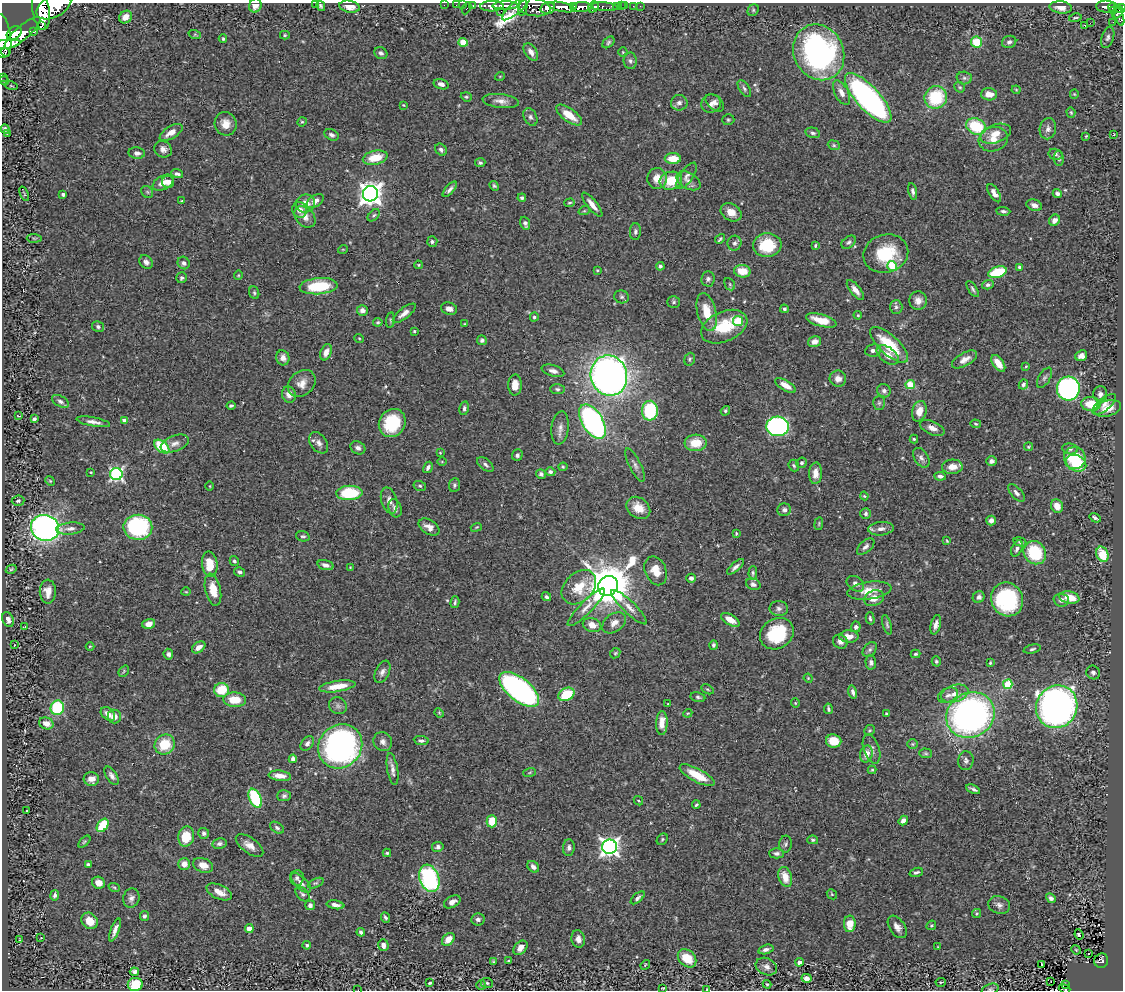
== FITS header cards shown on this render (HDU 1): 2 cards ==
NAXIS1  =                 1121
NAXIS2  =                  988

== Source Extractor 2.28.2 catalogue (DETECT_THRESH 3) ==
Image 1121 x 988 px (HDU 1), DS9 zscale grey, 1 PNG px = 1 image px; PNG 1125 x 992 px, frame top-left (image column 1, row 988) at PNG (2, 3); each listed source drawn as its Kron ellipse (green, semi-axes under 4 px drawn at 4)
Background 0.461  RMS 0.027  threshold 0.0824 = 3 sigma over >= 5 px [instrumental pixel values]
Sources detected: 485; all 485 listed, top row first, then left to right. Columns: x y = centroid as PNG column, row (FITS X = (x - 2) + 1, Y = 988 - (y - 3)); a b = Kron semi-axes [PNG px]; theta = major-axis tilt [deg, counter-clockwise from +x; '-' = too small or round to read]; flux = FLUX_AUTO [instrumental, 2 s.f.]
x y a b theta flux
315 4 2 2 - 2
444 5 2 2 - 5.1
456 5 2 2 - 2.9
462 5 2 2 - 5.7
473 5 3 2 - 11
54 6 19 10 28 2700
255 6 7 6 - 12
321 6 5 3 - 3.5
492 6 11 5 2 900
505 6 12 3 2 760
573 6 4 3 - 260
616 6 2 2 - 4.9
621 6 2 2 - 5.3
624 6 3 2 - 1.8
633 6 3 2 - 5.3
640 6 2 2 - 2.4
350 7 10 6 -11 16
534 7 16 9 -10 460
562 7 14 4 -11 1200
582 7 10 5 1 620
593 7 6 4 50 190
604 7 13 4 -4 98
1061 7 11 6 -6 15
1106 7 9 6 -4 83
1112 7 4 3 - 70
467 8 6 3 63 52
516 8 17 5 41 410
523 8 8 3 78 320
548 8 7 5 14 620
1121 8 5 4 - 210
41 10 19 8 -81 2300
753 10 6 5 - 3
1114 10 4 3 - 49
501 11 3 2 - 3
1118 12 7 3 49 190
1119 16 9 4 -69 110
126 17 7 6 - 17
1075 18 6 2 11 2.4
1113 22 2 2 - 7.2
1090 23 2 2 - 1800
42 25 3 2 - 1300
1085 25 3 3 - 41
34 31 3 3 - 48
14 33 8 6 39 830
22 33 23 7 41 1700
3 35 22 7 -81 1300
195 35 6 4 -19 2.4
285 35 5 4 - 2.2
1108 37 11 6 73 5.6
223 39 4 3 - 2.5
463 42 4 4 - 58
608 42 7 4 42 3.6
977 42 5 5 - 46
1009 42 7 6 - 5.4
4 44 17 4 7 580
531 52 10 6 -56 13
623 52 5 4 - 2
819 52 29 25 -62 450
4 53 6 4 28 160
381 53 7 5 -32 5.3
630 61 8 6 -83 5.8
500 76 5 3 - 1.5
2 77 2 2 - 4.9
964 78 7 6 - 4.5
4 81 5 3 - 1.8
441 84 8 5 -16 7.7
11 86 6 3 -13 1.7
960 87 6 5 - 2.5
744 89 10 5 -57 4.7
1016 90 4 4 - 1.8
841 93 13 6 -62 13
989 94 8 6 -3 19
1074 94 4 4 - 2
466 97 6 4 -20 2.6
936 97 11 11 - 97
868 98 32 11 -47 700
501 101 18 7 -7 13
679 103 8 8 - 8.1
715 103 11 6 -41 8.4
711 104 10 9 - 10
403 105 3 3 - 1.5
1071 112 5 4 - 2.3
569 115 15 6 -36 31
530 117 9 6 -65 5.6
728 120 6 5 - 3
302 122 5 4 - 2.2
226 124 12 11 - 23
976 126 10 8 -22 92
5 129 5 3 - 4.8
1048 129 10 8 79 8.5
171 132 13 6 31 18
813 133 7 5 -14 4.6
7 134 3 2 - 2
996 134 16 9 20 23
1114 134 3 2 - 1.1
331 135 7 5 -27 5.3
1086 136 3 2 - 1.4
993 139 15 12 16 23
834 145 6 4 -22 2.7
163 149 9 8 - 9.3
441 150 6 5 - 5.1
137 153 8 5 -6 6.1
1056 154 7 5 -14 3.8
375 158 12 7 13 40
1059 158 8 4 -83 3.2
673 159 8 5 0 31
480 163 5 4 - 3.3
177 174 6 4 -19 5.1
686 176 15 6 55 9.2
657 178 10 9 - 20
671 181 11 9 16 49
688 181 13 8 -30 12
168 182 6 6 - 10
163 183 11 6 27 13
494 186 5 4 - 2.7
450 189 9 4 49 6.4
913 191 8 4 -79 5
147 192 6 5 - 3.3
994 193 10 5 -57 11
24 194 7 3 -68 2.2
63 194 4 3 - 3.4
370 194 8 7 - 1600
1057 194 5 4 - 5.4
522 198 4 3 - 4
182 201 3 3 - 1.6
315 201 9 5 33 12
569 203 5 4 - 2.7
305 204 9 9 - 21
592 205 15 5 -51 14
1034 205 8 5 -19 8.7
299 210 8 7 - 12
584 211 6 3 18 2
1003 211 7 4 -5 4.2
731 212 11 8 -31 18
374 215 7 4 47 3.6
305 217 12 8 -46 15
1055 220 6 5 - 9.2
525 223 7 5 -70 5.1
635 232 8 5 88 4.9
34 238 7 4 -1 2.2
720 239 5 2 - 2.7
432 241 5 5 - 4
849 242 8 5 40 4.6
734 243 7 7 - 6
767 245 14 12 5 71
815 245 3 2 - 2.4
343 249 5 3 - 1.4
886 254 23 19 16 86
146 262 7 6 - 8.6
184 263 6 6 - 5.9
418 265 4 3 - 1.8
660 266 4 4 - 4
892 266 5 5 - 73
1019 267 4 3 - 4.4
597 270 4 3 - 1.7
742 271 8 6 -7 29
997 272 9 5 16 88
238 275 4 3 - 1.8
182 278 6 5 - 4.4
708 279 7 7 - 5.6
730 284 6 4 -61 2.7
988 285 6 4 15 5.2
319 286 19 8 5 84
973 289 9 4 -58 4
855 290 12 5 -51 13
254 293 6 5 - 3.2
621 297 7 6 - 4
918 301 9 9 - 12
674 302 6 5 - 3.6
896 307 7 6 - 4.7
449 309 8 6 -15 11
784 309 4 4 - 3.4
362 310 5 5 - 8
707 312 19 9 -76 39
404 313 14 5 38 12
858 315 4 3 - 2
534 317 4 4 - 3.6
390 320 8 4 83 2.7
821 320 16 6 -16 32
738 321 5 5 - 84
378 322 5 3 - 2.5
464 324 3 3 - 1.6
98 327 6 5 - 4
724 327 24 15 24 70
414 331 4 3 - 1.9
359 338 5 3 - 1.7
482 340 5 4 - 4.1
814 342 7 5 17 9.9
889 345 24 9 -43 77
873 350 8 6 10 7.2
326 352 8 5 70 13
888 355 12 7 -36 19
1081 356 6 5 - 8.6
283 358 7 6 - 11
690 359 6 5 - 3.3
965 359 14 6 30 13
998 363 9 5 -54 23
1026 366 3 3 - 1.7
553 371 11 5 -16 8
609 376 20 18 -73 1200
1044 378 11 5 60 5.8
838 379 8 8 - 11
302 383 15 12 44 18
1023 384 5 4 - 5.1
515 385 10 7 89 19
786 385 11 5 -31 19
910 385 4 4 - 67
557 389 7 5 -3 3.7
1068 389 12 11 - 450
884 391 7 6 - 7.2
289 394 8 7 - 11
1100 394 8 7 - 7.9
60 401 9 5 -29 6.2
879 403 7 5 89 3.6
1091 404 10 7 -2 41
1104 404 14 6 40 9.6
231 406 4 3 - 3.2
464 408 7 4 78 4.8
1108 408 14 8 16 27
650 411 10 8 88 110
725 411 5 4 - 2.8
919 411 10 7 74 19
18 416 4 2 - 1.3
34 419 4 3 - 4.6
125 421 4 4 - 13
93 422 17 4 -11 11
592 422 19 10 -59 520
392 423 14 13 - 96
976 424 5 4 - 2.2
778 426 11 10 - 420
560 428 16 8 83 12
932 428 13 6 -23 13
914 439 4 4 - 2.2
319 443 12 8 -53 10
696 443 11 8 4 36
175 444 15 8 21 12
162 447 9 5 -40 77
1028 447 4 4 - 1.9
358 448 8 6 -30 7.7
1070 449 8 5 -10 4.9
440 453 4 3 - 1.6
517 455 6 5 - 4
921 458 11 7 -58 7.8
1075 458 11 11 - 55
991 461 5 5 - 6.1
442 462 4 3 - 1.6
802 463 5 5 - 3.8
1076 463 10 7 -27 99
485 465 10 5 -38 5.4
635 465 18 5 -63 8.6
794 465 6 5 - 3.7
428 467 6 4 59 6.2
563 467 4 4 - 2
952 467 10 7 3 17
91 472 3 2 - 1.7
550 472 5 4 - 4.8
815 473 11 6 86 15
116 474 6 6 - 410
541 474 5 4 - 4.8
940 476 6 4 -7 5.6
50 481 5 4 - 2.2
454 485 7 5 82 3.8
210 486 4 3 - 1.5
420 486 6 5 - 3.1
349 493 13 7 2 98
1016 493 11 5 -48 6.5
864 496 4 3 - 1.9
389 500 13 8 -73 11
18 501 6 5 - 5
1057 506 7 6 - 20
395 508 9 6 -72 8.1
638 508 13 10 -37 26
784 510 7 6 - 7.1
866 514 5 5 - 4.2
1095 518 6 3 -33 4.4
991 520 5 4 - 8
819 524 6 3 81 2
138 527 14 12 -1 230
429 527 11 7 -33 12
476 527 6 3 21 1.9
45 528 14 13 - 670
70 528 14 6 5 8.9
881 529 13 6 6 9.4
736 533 3 2 - 2
303 536 7 5 -14 3.3
947 541 4 3 - 1.9
1020 542 7 4 -15 4.1
866 547 10 5 42 6.6
1017 549 8 5 64 6.3
1035 553 12 10 -52 94
1102 554 8 6 -65 55
234 561 5 4 - 3.6
210 564 13 8 -84 36
325 565 8 4 -16 7.1
350 567 3 3 - 1.5
735 567 10 4 42 6.6
11 569 6 4 30 2.2
656 571 15 10 -67 26
240 572 5 4 - 4.5
753 573 7 4 86 2.9
691 578 4 4 - 6.1
753 584 8 5 -20 6.3
855 584 9 7 -37 6.8
608 586 10 9 - 8400
579 587 20 14 45 46
213 590 16 7 -77 28
869 591 22 8 8 30
48 592 12 8 -88 17
186 592 5 3 - 1.7
546 597 5 4 - 3.9
979 597 6 5 - 6.3
874 598 10 7 22 20
1069 598 10 6 -10 31
1007 599 17 15 -61 200
1061 600 8 6 -2 7.6
455 602 6 3 75 3.1
586 607 25 6 45 17
629 607 24 6 -44 16
779 609 9 7 -4 7.1
870 618 6 4 -75 4.1
8 619 8 5 -68 8.5
730 620 10 5 -31 22
614 623 13 9 37 13
149 624 6 5 - 11
592 625 9 7 -16 15
887 625 10 3 -75 3.6
936 625 10 5 76 9
25 627 4 3 - 1.7
856 627 5 5 - 4.5
777 634 18 15 33 100
849 637 10 6 0 15
840 642 7 6 - 9.3
14 645 3 2 - 0.91
713 645 5 4 - 3.6
90 646 4 3 - 1.5
199 647 7 5 35 12
1032 649 9 4 14 3.8
870 650 8 6 51 4.8
615 653 6 4 45 2.4
168 654 5 5 - 5.4
915 654 5 3 - 2.6
936 661 5 4 - 2.8
871 662 7 5 -87 5.2
990 663 4 3 - 2.5
124 671 6 4 50 2.5
382 672 12 7 65 9.4
1093 672 7 6 - 6.5
808 678 5 3 - 1.7
1008 684 5 4 - 95
337 686 18 5 9 31
519 689 24 11 -39 440
707 689 6 4 -30 2.3
221 690 7 7 - 51
853 692 7 4 -76 7
566 694 8 6 27 69
955 694 14 8 17 18
948 695 10 7 24 8.2
698 697 7 5 -10 4.2
235 700 11 7 -3 39
668 703 3 2 - 1.2
795 703 4 4 - 1.9
338 706 9 8 - 6.8
1057 707 22 20 57 900
57 708 7 6 - 120
828 709 5 3 - 3.5
439 713 5 4 - 2
688 713 4 3 - 1.7
108 714 8 5 -41 15
886 714 3 3 - 2.9
970 715 25 22 30 750
114 717 7 6 - 12
46 723 7 5 -19 15
662 723 12 5 89 19
869 730 6 5 - 2.6
421 741 7 4 -8 4.8
834 741 8 6 -8 37
383 742 10 9 - 8.8
307 743 8 5 52 7
165 744 10 9 - 52
912 744 5 5 - 2.6
340 746 23 21 45 630
871 749 15 8 -72 9.8
926 753 6 4 -2 3
866 754 8 6 77 16
293 759 4 4 - 7.4
966 761 9 7 84 6.5
392 769 16 5 -80 9.8
872 770 4 4 - 2.3
530 772 6 3 19 1.8
697 775 19 6 -28 45
112 776 10 5 -57 7.6
280 776 11 5 -6 17
91 779 8 7 - 12
973 789 7 3 -24 5
284 796 7 5 2 4.3
255 798 10 6 -65 130
638 801 5 3 - 1.6
696 805 4 2 - 2.4
27 810 2 2 - 1.4
492 821 6 5 - 36
903 821 5 4 - 7.5
103 825 7 5 54 69
277 828 7 5 -35 4.7
204 833 5 5 - 5
186 837 10 8 77 52
662 839 6 5 - 2.6
813 840 5 4 - 2.9
84 842 7 3 45 2.6
219 844 7 5 9 5.3
786 844 8 6 81 4.7
250 845 16 7 -36 16
438 847 6 5 - 5.3
610 847 7 7 - 890
569 848 8 6 85 6.3
387 853 4 3 - 2.9
776 853 7 5 0 5.5
88 864 4 3 - 3.7
184 864 6 5 - 17
203 865 10 7 -21 16
533 867 6 5 - 7.9
916 872 7 4 19 4.3
785 877 10 6 -72 26
297 878 8 7 - 4.8
429 878 14 9 -71 240
98 883 6 6 - 13
301 883 12 6 -44 8.4
316 883 8 4 25 3.4
114 887 6 3 -19 2.3
219 892 13 7 -23 17
302 894 8 5 -46 4.8
832 894 5 4 - 2.1
55 895 5 4 - 4.2
131 898 10 8 75 8.1
638 898 8 4 42 4.9
1051 898 5 4 - 5.9
452 902 9 5 29 9
310 905 5 5 - 5.5
336 905 9 4 -9 8.8
999 905 11 8 -19 8.6
976 913 5 4 - 2.2
144 916 5 4 - 3.6
385 917 5 3 - 3.7
478 919 7 6 - 6
90 921 9 7 -47 20
850 924 8 6 88 33
931 925 5 4 - 2.3
897 927 12 7 -55 11
249 928 4 4 - 33
115 930 12 4 70 9.3
361 932 4 3 - 4.9
1079 935 5 3 - 49
41 938 3 2 - 1.1
448 939 7 5 48 21
578 939 9 7 -80 9.9
20 940 3 2 - 1.3
307 945 4 4 - 3.2
383 945 6 5 - 8.7
938 947 3 3 - 1.6
520 948 8 6 45 14
766 949 8 4 15 6.4
1076 950 5 4 - 1.9
1088 954 3 2 - 2.8
687 958 10 8 -44 46
509 961 4 3 - 2.4
1101 961 7 6 - 86
493 962 4 3 - 2.1
799 962 4 4 - 13
1042 964 3 3 - 42
645 965 5 4 - 1.9
766 967 11 8 -24 12
134 972 5 4 - 6.1
806 978 5 4 - 9.3
941 982 5 3 - 1.6
1051 982 2 2 - 1.3
430 983 3 2 - 2.6
487 983 6 5 - 3.8
135 984 7 6 - 49
767 984 4 3 - 2.2
481 985 5 5 - 2.7
1065 985 3 3 - 4
663 988 4 2 - 1.6
707 989 3 3 - 1.9
990 989 9 5 15 3.8
1064 989 6 3 -20 34
358 990 2 2 - 12
At the frame edge (FLAGS 8, measured only in part): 12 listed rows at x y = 315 4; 54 6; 255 6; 1121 8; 3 35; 4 44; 4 53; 2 77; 707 989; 990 989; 1064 989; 358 990